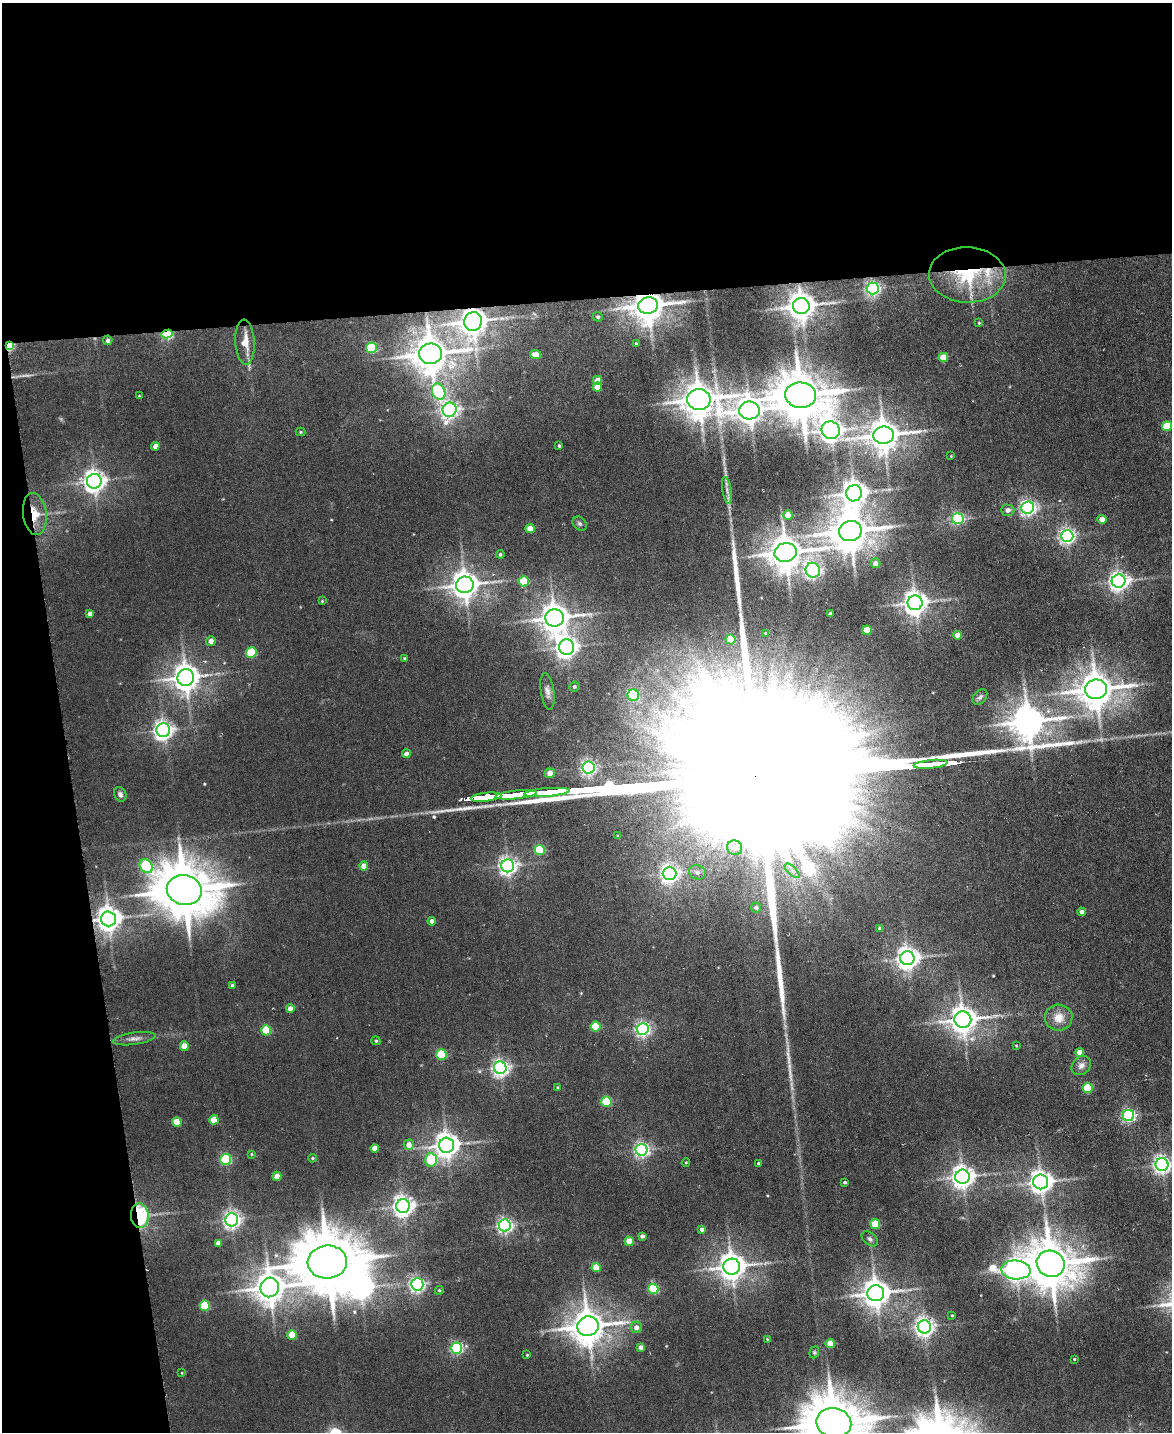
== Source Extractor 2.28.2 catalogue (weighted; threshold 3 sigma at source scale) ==
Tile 1 of 4 x 3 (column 1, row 1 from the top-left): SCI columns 1-1170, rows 3098-4527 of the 4681 x 4658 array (HDU 1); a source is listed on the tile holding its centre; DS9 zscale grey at full resolution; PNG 1174 x 1434 px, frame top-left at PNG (2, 3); each listed source drawn as its Kron ellipse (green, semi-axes under 4 px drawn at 4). Shown black and unused: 26% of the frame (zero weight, under 3 of 6 exposures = <1% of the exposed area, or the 3 px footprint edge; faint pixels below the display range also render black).
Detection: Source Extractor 2.28.2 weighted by HDU 2 'WHT'; one run over the whole footprint, this tile lists its part. Background 0.00663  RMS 0.0082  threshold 0.0334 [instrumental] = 3 sigma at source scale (4.09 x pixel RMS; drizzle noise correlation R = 1.36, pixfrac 0.8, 0.05/0.05 arcsec/px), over >= 5 px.
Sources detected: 173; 3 too faint to see at this stretch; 1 inside a brighter object's white glare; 2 long thin detections or spike segments (spike, bleed or trail) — neither listed nor drawn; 1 inside a brighter listed object's ellipse — not listed separately; the other 166 listed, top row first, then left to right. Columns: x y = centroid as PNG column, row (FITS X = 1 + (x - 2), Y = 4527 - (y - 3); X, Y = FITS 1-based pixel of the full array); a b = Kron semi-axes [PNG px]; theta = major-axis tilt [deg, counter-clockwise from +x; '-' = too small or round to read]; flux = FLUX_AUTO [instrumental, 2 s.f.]
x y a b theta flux
967 275 38 27 -2 59
873 288 6 6 - 230
648 305 10 8 11 1500
801 306 8 8 - 1200
598 317 5 4 - 1.5
473 321 9 8 - 1100
979 323 4 3 - 0.74
167 334 5 4 - 97
108 340 5 4 - 2.1
245 342 22 9 -87 13
636 343 4 3 - 0.82
9 345 4 4 - 87
371 348 5 5 - 50
430 354 11 10 - 1900
536 355 5 4 - 11
943 357 5 4 - 17
597 380 4 4 - 7.6
597 387 4 4 - 12
439 392 8 6 -63 81
801 395 15 13 -6 3600
139 396 3 2 - 0.49
699 399 12 10 -9 1800
450 410 7 7 - 330
749 410 10 9 - 990
1167 426 5 5 - 26
831 430 9 9 - 650
300 432 5 4 - 0.92
884 435 10 8 8 1400
155 446 4 4 - 4.7
559 446 4 3 - 1
951 456 3 2 - 0.54
94 481 7 7 - 590
727 490 14 4 -80 3.3
854 493 8 7 - 870
1028 508 6 6 - 270
1008 510 6 5 - 4
35 514 21 11 -83 15
788 515 4 4 - 9.7
958 519 6 5 - 120
1102 519 4 4 - 6.4
580 524 8 6 -45 1.8
530 528 4 4 - 12
850 531 11 10 - 2300
1067 536 6 6 - 270
786 552 11 9 15 1800
500 554 4 4 - 1.3
875 563 5 5 - 5.2
813 570 7 7 - 200
524 581 5 5 - 28
1119 581 7 6 - 430
465 585 9 8 - 1000
322 601 3 3 - 0.63
915 603 7 7 - 730
90 613 4 4 - 3.6
830 614 3 3 - 1.6
555 618 9 8 - 1200
867 630 5 4 - 18
766 633 4 3 - 0.76
957 635 4 4 - 8.6
730 639 5 5 - 27
211 641 5 4 - 5
567 647 8 7 - 490
251 652 5 5 - 40
405 659 4 3 - 1.3
186 677 8 8 - 1000
574 687 5 5 - 1.6
1096 689 11 9 9 1900
547 691 18 6 -81 4.3
633 695 6 5 - 60
980 697 9 6 50 2.2
163 730 7 7 - 420
406 754 4 4 - 4.6
931 764 17 3 6 4000
588 767 6 6 - 230
550 773 5 5 - 6.3
547 792 23 3 5 6400
120 794 7 6 - 2.7
516 795 21 3 6 5100
486 797 15 3 6 3400
618 836 4 3 - 0.9
735 848 7 7 - 5.6
540 850 5 5 - 41
146 866 7 6 - 84
364 866 4 4 - 8.2
508 866 6 6 - 360
792 871 9 3 -45 2.1
697 872 8 7 - 3.3
669 873 7 7 - 350
184 890 17 15 -12 4700
756 907 5 5 - 2.4
1082 912 4 4 - 3.1
109 919 7 7 - 810
432 921 4 4 - 4.2
880 929 4 3 - 2.9
907 958 7 7 - 630
232 985 4 3 - 1.9
290 1009 4 4 - 6.9
1059 1018 14 13 - 9.9
963 1019 8 8 - 1100
595 1027 5 5 - 32
643 1029 6 6 - 230
266 1030 5 5 - 37
134 1039 21 6 8 4.4
376 1041 4 4 - 1.2
1016 1045 4 3 - 0.56
184 1046 4 4 - 12
1080 1052 4 4 - 6.5
441 1055 5 5 - 52
1081 1065 11 8 43 4.3
500 1068 6 6 - 300
558 1088 3 3 - 0.93
1088 1088 5 5 - 36
606 1102 5 5 - 45
1128 1115 5 5 - 170
214 1120 5 4 - 14
177 1122 5 4 - 19
409 1145 5 5 - 6.4
447 1145 7 7 - 830
375 1148 4 4 - 8.8
642 1150 6 6 - 230
251 1154 4 3 - 0.69
312 1158 4 3 - 0.95
225 1159 5 5 - 89
431 1160 7 6 - 47
686 1162 4 3 - 0.61
759 1163 3 3 - 1.3
1162 1164 6 6 - 340
277 1176 4 4 - 8
962 1177 7 7 - 640
845 1182 4 3 - 1.2
1041 1182 7 7 - 620
403 1206 7 7 - 530
140 1216 12 9 -85 85
232 1220 6 6 - 330
875 1224 5 4 - 25
505 1225 6 6 - 240
702 1229 4 4 - 2.7
642 1236 4 4 - 2.6
870 1239 9 6 -38 2.3
629 1241 4 4 - 15
218 1243 4 4 - 4.8
327 1262 19 16 5 6300
1051 1264 14 13 - 3500
596 1267 4 4 - 18
732 1267 8 8 - 1000
1016 1270 15 9 -4 590
417 1284 6 6 - 240
270 1287 10 9 - 1400
653 1289 5 5 - 49
439 1290 4 4 - 0.92
876 1293 8 8 - 1100
205 1306 5 5 - 44
952 1315 4 3 - 0.84
588 1326 11 9 14 1800
636 1327 6 5 - 5
924 1327 6 6 - 410
292 1335 5 4 - 20
767 1339 4 4 - 0.64
830 1344 4 4 - 15
641 1347 4 4 - 4.7
457 1348 5 5 - 120
814 1352 6 4 71 1
527 1355 2 2 - 0.62
1074 1359 3 3 - 0.69
182 1373 4 3 - 0.58
834 1423 18 14 -12 4900
Overlapping masked pixels (flux is a lower limit): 9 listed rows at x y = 967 275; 648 305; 473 321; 167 334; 9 345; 35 514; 486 797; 109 919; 140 1216
Isophote crosses this tile's border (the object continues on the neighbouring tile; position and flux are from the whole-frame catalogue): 2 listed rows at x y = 1162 1164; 834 1423